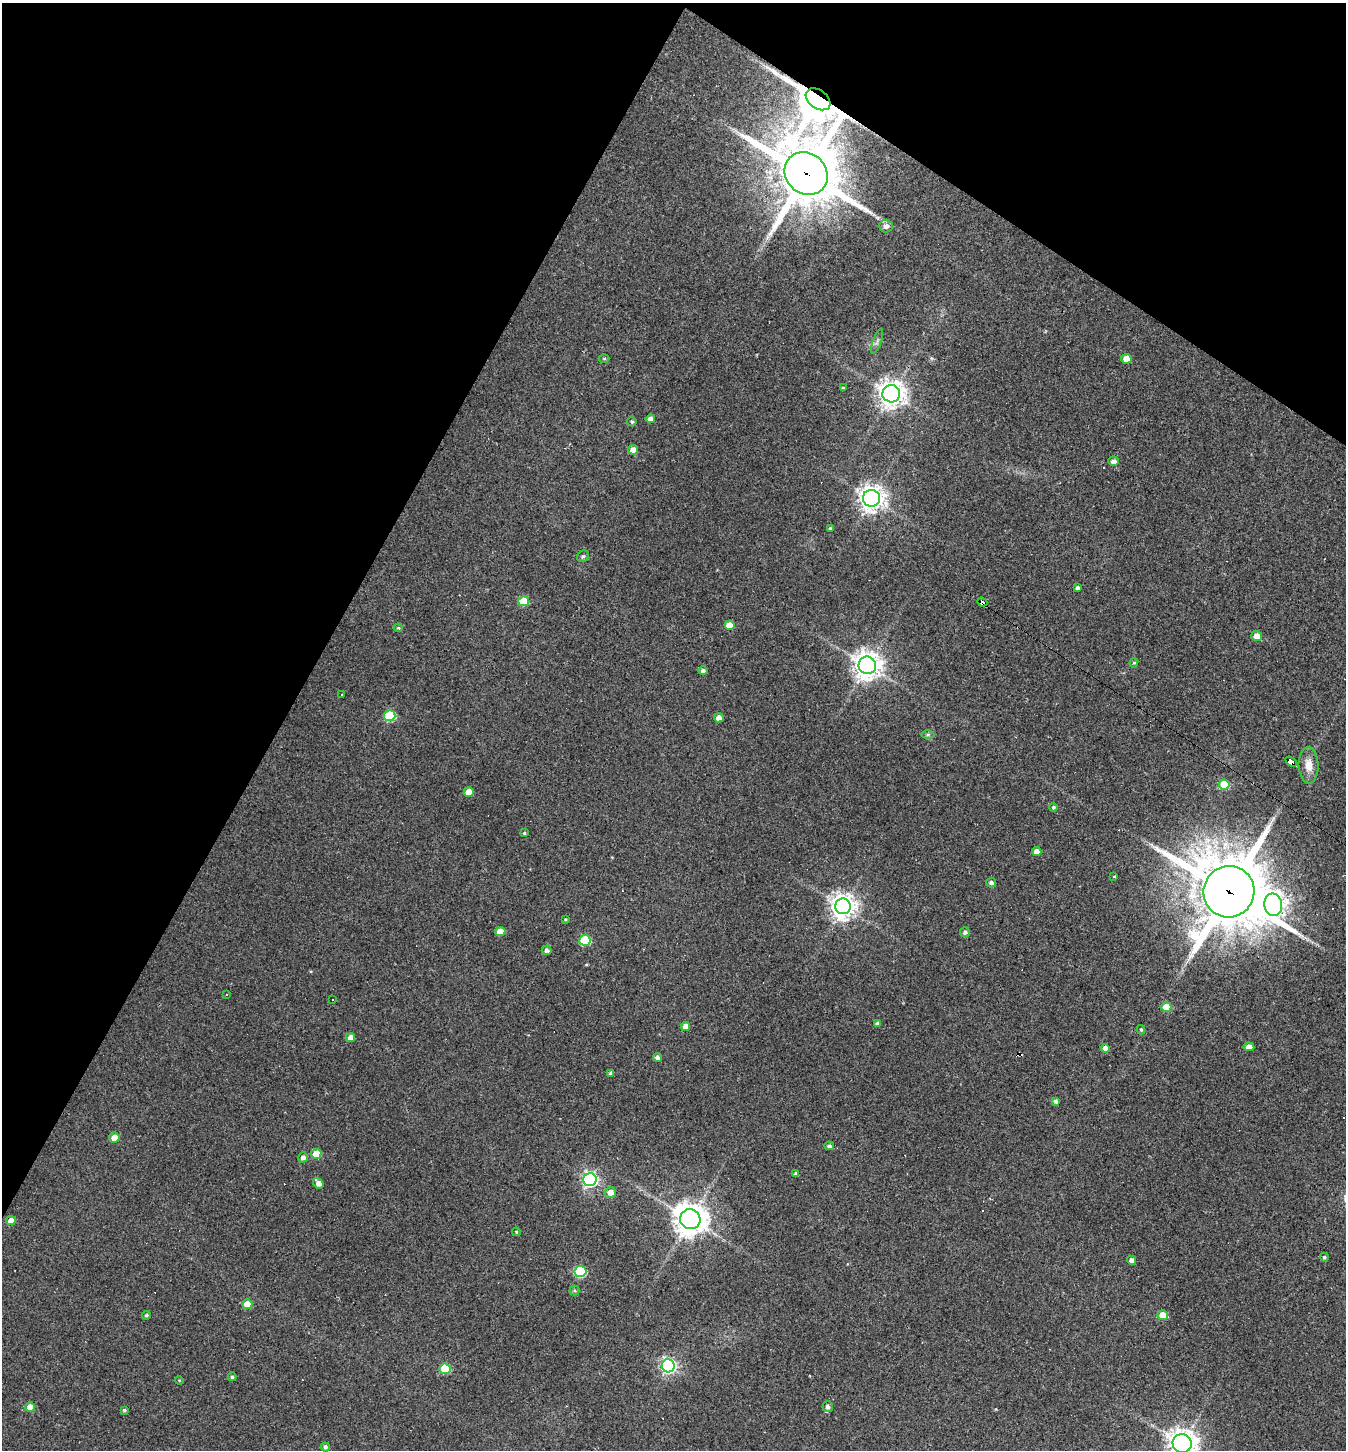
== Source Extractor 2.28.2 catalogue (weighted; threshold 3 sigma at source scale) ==
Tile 2 of 4 x 4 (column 2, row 1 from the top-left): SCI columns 1488-2831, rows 4347-5794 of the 5802 x 5794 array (HDU 1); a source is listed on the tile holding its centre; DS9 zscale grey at full resolution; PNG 1348 x 1452 px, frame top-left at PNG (2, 3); each listed source drawn as its Kron ellipse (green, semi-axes under 4 px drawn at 4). Shown black and unused: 29% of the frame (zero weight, under 2 of 3 exposures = <1% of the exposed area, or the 3 px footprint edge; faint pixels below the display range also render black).
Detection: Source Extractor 2.28.2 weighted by HDU 2 'WHT'; one run over the whole footprint, this tile lists its part. Background 0.06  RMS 0.0065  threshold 0.0294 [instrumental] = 3 sigma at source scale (4.5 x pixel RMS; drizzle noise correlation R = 1.50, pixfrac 1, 0.05/0.05 arcsec/px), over >= 5 px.
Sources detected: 91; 7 cosmic-ray / hot-pixel residue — neither listed nor drawn; the other 84 listed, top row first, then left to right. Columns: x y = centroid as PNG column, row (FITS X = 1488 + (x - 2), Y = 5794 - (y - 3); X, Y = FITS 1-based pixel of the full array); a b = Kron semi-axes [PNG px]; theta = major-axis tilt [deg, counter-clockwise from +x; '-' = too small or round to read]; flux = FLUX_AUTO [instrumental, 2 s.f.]
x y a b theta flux
818 99 14 9 -36 2200
806 173 23 20 -45 4700
886 226 7 6 - 3.4
877 341 13 3 69 1.5
604 359 5 3 - 0.66
1126 359 5 4 - 8
843 388 3 3 - 0.88
891 394 9 8 - 670
650 419 4 4 - 3.9
632 422 5 4 - 1.1
633 450 5 5 - 6.2
1113 461 5 4 - 2.7
871 498 8 8 - 600
830 528 4 4 - 0.97
583 556 6 5 - 1.2
1078 588 4 4 - 2
524 601 5 5 - 17
982 602 5 4 - 140
729 625 5 4 - 8.8
398 628 4 4 - 0.73
1257 636 5 5 - 6.7
1134 663 5 4 - 0.92
867 665 9 8 - 770
703 671 5 4 - 1.9
341 694 3 2 - 0.55
389 716 6 5 - 43
719 718 5 4 - 4.3
928 734 6 4 1 1.1
1291 761 6 3 -32 85
1309 765 18 10 -87 8.2
1224 784 5 5 - 29
469 792 5 4 - 8.3
1053 807 4 4 - 1.3
524 833 3 3 - 0.78
1037 852 4 4 - 5
1114 876 4 3 - 2.7
991 883 5 4 - 1.8
1229 892 26 25 - 6200
1273 905 11 9 -80 490
843 906 8 8 - 670
565 919 3 3 - 0.68
500 932 5 4 - 8.4
965 932 5 5 - 1.9
585 940 5 5 - 36
547 950 5 4 - 2.1
226 995 3 3 - 5.3
333 1000 3 2 - 0.75
1166 1007 5 5 - 16
877 1023 4 4 - 2
685 1026 5 4 - 5.9
1141 1030 5 3 - 0.9
350 1038 5 4 - 5.3
1249 1047 5 4 - 5.8
1105 1048 4 4 - 5
657 1057 4 4 - 2.4
611 1073 4 4 - 1.8
1056 1101 4 3 - 1.8
114 1138 5 5 - 8.2
829 1146 5 4 - 1.6
316 1154 5 5 - 16
303 1157 5 5 - 2.7
796 1174 4 4 - 1.9
590 1180 6 6 - 190
318 1183 6 4 -51 4.6
610 1192 5 5 - 5.5
690 1219 10 10 - 1100
11 1221 5 4 - 5.9
516 1232 4 3 - 0.68
1324 1257 4 4 - 1.2
1131 1260 5 4 - 3.3
580 1271 6 5 - 55
574 1290 5 5 - 1.1
247 1304 5 5 - 11
146 1315 4 4 - 1.1
1163 1315 5 5 - 13
668 1366 6 6 - 200
445 1369 5 5 - 28
232 1377 4 4 - 1.1
179 1380 4 3 - 0.57
30 1407 5 5 - 9.7
828 1407 5 5 - 2.1
124 1410 4 4 - 1.2
1182 1443 9 9 - 730
325 1447 4 4 - 1.9
Overlapping masked pixels (flux is a lower limit): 5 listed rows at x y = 818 99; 806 173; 982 602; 1291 761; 1229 892
Isophote crosses this tile's border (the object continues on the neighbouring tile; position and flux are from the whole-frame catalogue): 1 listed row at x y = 1182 1443